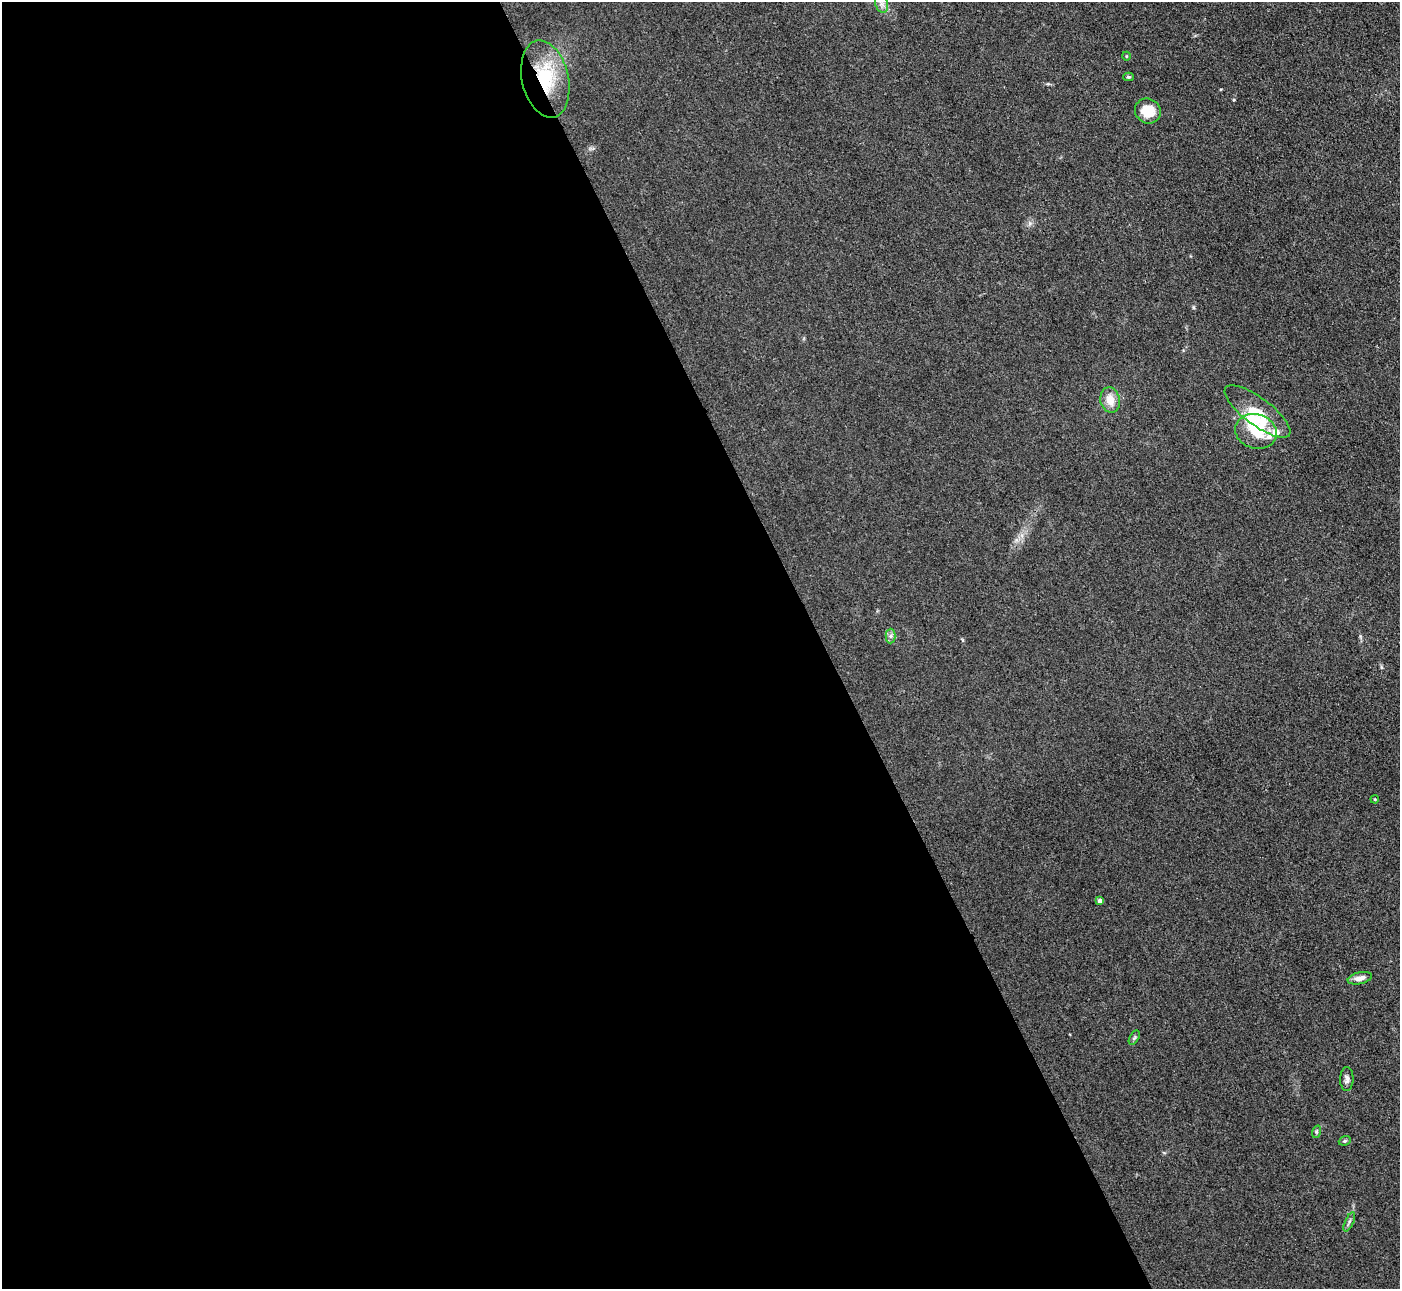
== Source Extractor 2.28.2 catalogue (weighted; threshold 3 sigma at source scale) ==
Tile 9 of 4 x 4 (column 1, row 3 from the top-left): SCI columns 3-1400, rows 1573-2859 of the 5599 x 5585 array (HDU 1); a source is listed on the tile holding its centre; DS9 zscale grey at full resolution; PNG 1402 x 1291 px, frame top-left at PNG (2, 2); each listed source drawn as its Kron ellipse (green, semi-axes under 4 px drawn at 4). Shown black and unused: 59% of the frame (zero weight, under 3 of 4 exposures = <1% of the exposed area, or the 3 px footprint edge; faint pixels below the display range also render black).
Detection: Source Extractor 2.28.2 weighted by HDU 2 'WHT'; one run over the whole footprint, this tile lists its part. Background 0.0557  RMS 0.0059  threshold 0.0266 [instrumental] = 3 sigma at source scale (4.5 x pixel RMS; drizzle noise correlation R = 1.50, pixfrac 1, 0.05/0.05 arcsec/px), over >= 5 px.
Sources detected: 21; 4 inside a brighter listed object's ellipse — not listed separately; the other 17 listed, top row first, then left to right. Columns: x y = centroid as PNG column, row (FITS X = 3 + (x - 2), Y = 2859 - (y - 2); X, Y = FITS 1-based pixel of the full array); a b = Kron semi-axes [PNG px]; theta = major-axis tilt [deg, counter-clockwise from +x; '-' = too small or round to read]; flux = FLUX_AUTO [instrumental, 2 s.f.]
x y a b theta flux
882 4 9 6 -73 2.5
1126 56 4 3 - 0.46
1128 77 5 4 - 0.72
545 79 39 23 -77 35
1148 111 13 12 - 12
1110 400 13 9 -77 7.1
1257 411 40 13 -37 14
1256 431 21 17 -15 19
890 636 7 5 89 1.6
1375 799 4 3 - 0.43
1100 901 4 4 - 2.4
1360 978 12 6 13 3.8
1134 1038 8 4 59 0.91
1347 1079 12 6 89 2.2
1316 1132 6 4 72 0.88
1345 1141 6 4 20 0.77
1349 1222 10 3 64 1.3
Overlapping masked pixels (flux is a lower limit): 1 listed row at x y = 545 79